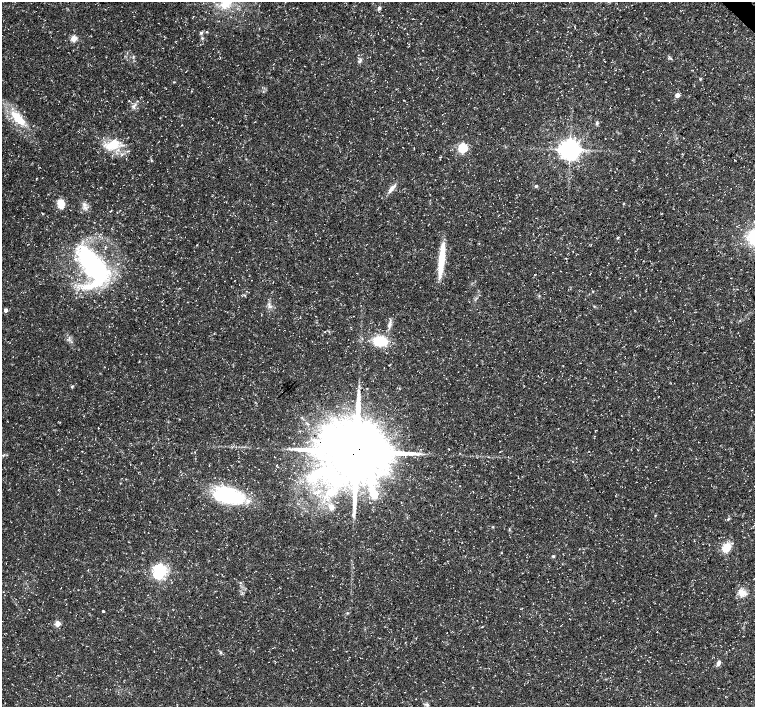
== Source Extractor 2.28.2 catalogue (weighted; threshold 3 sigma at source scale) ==
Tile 10 of 4 x 4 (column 2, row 3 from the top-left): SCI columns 1512-3016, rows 1632-3040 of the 6028 x 6015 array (HDU 1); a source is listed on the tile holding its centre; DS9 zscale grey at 2 x 2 block average (1 PNG px = mean of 2 x 2 image px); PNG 757 x 709 px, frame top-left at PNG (2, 2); no overlay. Shown black and unused: <1% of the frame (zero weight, under 3 of 5 exposures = <1% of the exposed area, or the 3 px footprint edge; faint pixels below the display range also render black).
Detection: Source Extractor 2.28.2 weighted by HDU 2 'WHT'; one run over the whole footprint, this tile lists its part. Background 0.0414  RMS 0.0028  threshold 0.0125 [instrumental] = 3 sigma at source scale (4.5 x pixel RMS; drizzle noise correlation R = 1.50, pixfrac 1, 0.0396/0.0396 arcsec/px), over >= 5 px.
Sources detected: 57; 1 inside a brighter object's white glare — not listed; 1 inside a brighter listed object's ellipse — not listed separately; the other 55 listed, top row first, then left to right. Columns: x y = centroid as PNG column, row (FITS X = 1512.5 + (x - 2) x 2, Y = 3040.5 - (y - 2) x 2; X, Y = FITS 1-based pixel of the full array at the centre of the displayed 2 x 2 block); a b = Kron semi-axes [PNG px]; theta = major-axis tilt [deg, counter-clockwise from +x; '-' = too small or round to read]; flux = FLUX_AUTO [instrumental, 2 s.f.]
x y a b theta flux
225 2 19 14 74 18
379 8 4 4 - 1.2
207 32 2 2 - 0.63
201 33 4 4 - 1.1
74 38 3 3 - 20
202 38 3 3 - 0.71
133 57 6 2 71 0.54
670 58 4 2 - 0.71
360 61 6 3 70 1.4
677 95 3 3 - 7.2
133 106 4 3 - 1
18 118 19 8 -46 17
597 123 5 4 - 1.1
112 145 19 12 23 15
463 148 3 3 - 65
570 150 5 5 - 630
122 154 5 3 - 1
151 160 3 3 - 0.55
536 186 3 2 - 1.1
392 188 15 4 48 3.7
61 203 9 6 -84 9
84 204 5 3 - 1.6
623 204 3 3 - 0.43
618 238 3 3 - 0.78
573 251 2 2 - 0.21
441 260 42 6 84 20
93 266 43 19 -58 120
590 274 2 2 - 0.17
180 288 3 2 - 0.32
245 295 3 2 - 0.47
539 296 3 2 - 0.49
270 306 7 3 -5 1.7
6 310 3 3 - 3.3
390 324 9 4 74 2.4
380 341 13 8 -3 23
72 387 4 3 - 0.75
356 451 18 17 - 5300
333 476 24 10 -25 23
373 493 9 6 -61 16
228 495 32 15 -11 59
331 507 3 3 - 12
655 515 3 2 - 0.32
728 519 3 3 - 0.59
493 527 3 2 - 0.44
726 547 8 6 55 11
501 553 3 2 - 0.31
553 556 3 3 - 0.96
159 571 4 4 - 210
742 593 11 8 -16 5.6
103 611 2 2 - 0.94
58 624 3 3 - 16
482 627 3 2 - 0.32
220 653 5 3 - 0.78
719 663 7 4 62 2.4
427 705 4 3 - 0.96
Overlapping masked pixels (flux is a lower limit): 1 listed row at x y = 356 451
Isophote crosses this tile's border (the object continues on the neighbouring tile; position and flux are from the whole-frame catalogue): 1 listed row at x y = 225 2
Diffuse or blended objects may show on this block-average render without a row.